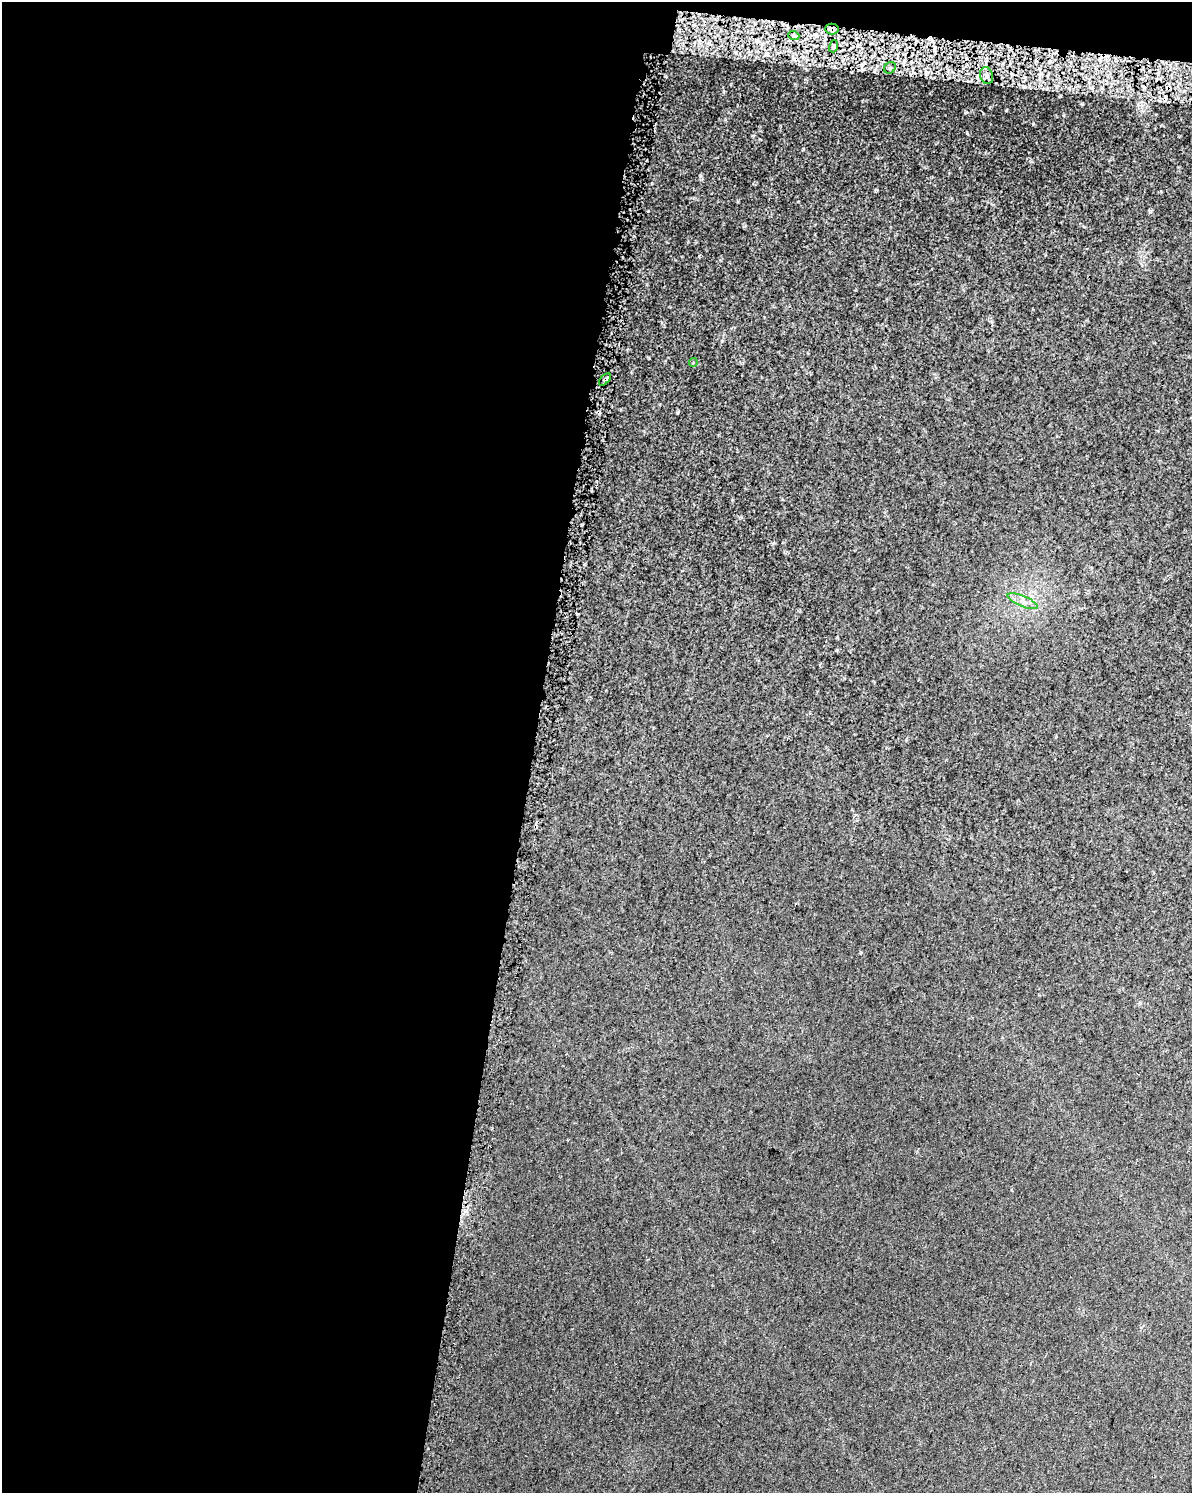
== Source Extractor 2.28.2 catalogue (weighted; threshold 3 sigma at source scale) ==
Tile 1 of 4 x 3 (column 1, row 1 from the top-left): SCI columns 15-1204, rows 3312-4802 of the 4806 x 5072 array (HDU 1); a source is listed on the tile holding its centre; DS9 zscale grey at full resolution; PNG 1194 x 1495 px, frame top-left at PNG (2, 2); each listed source drawn as its Kron ellipse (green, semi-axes under 4 px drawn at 4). Shown black and unused: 46% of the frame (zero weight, under 2 of 3 exposures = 3% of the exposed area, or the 3 px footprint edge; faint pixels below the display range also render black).
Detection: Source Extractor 2.28.2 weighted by HDU 2 'WHT'; one run over the whole footprint, this tile lists its part. Background 0.0148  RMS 0.0076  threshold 0.0341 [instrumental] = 3 sigma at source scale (4.5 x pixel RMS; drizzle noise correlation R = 1.50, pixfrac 1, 0.0396/0.0396 arcsec/px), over >= 5 px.
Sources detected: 9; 1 cosmic-ray / hot-pixel residue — neither listed nor drawn; the other 8 listed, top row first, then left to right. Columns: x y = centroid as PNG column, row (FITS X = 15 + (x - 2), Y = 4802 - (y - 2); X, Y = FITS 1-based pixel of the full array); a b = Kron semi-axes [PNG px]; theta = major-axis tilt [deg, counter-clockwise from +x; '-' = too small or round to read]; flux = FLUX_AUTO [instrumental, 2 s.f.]
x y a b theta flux
832 29 7 5 0 2.2
794 36 5 3 - 1.1
834 46 6 4 73 1.2
890 68 6 5 - 1.8
986 76 9 6 -73 3.6
693 362 4 4 - 0.79
605 379 7 3 47 1.3
1023 601 16 5 -23 5.1
Overlapping masked pixels (flux is a lower limit): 2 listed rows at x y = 832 29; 605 379